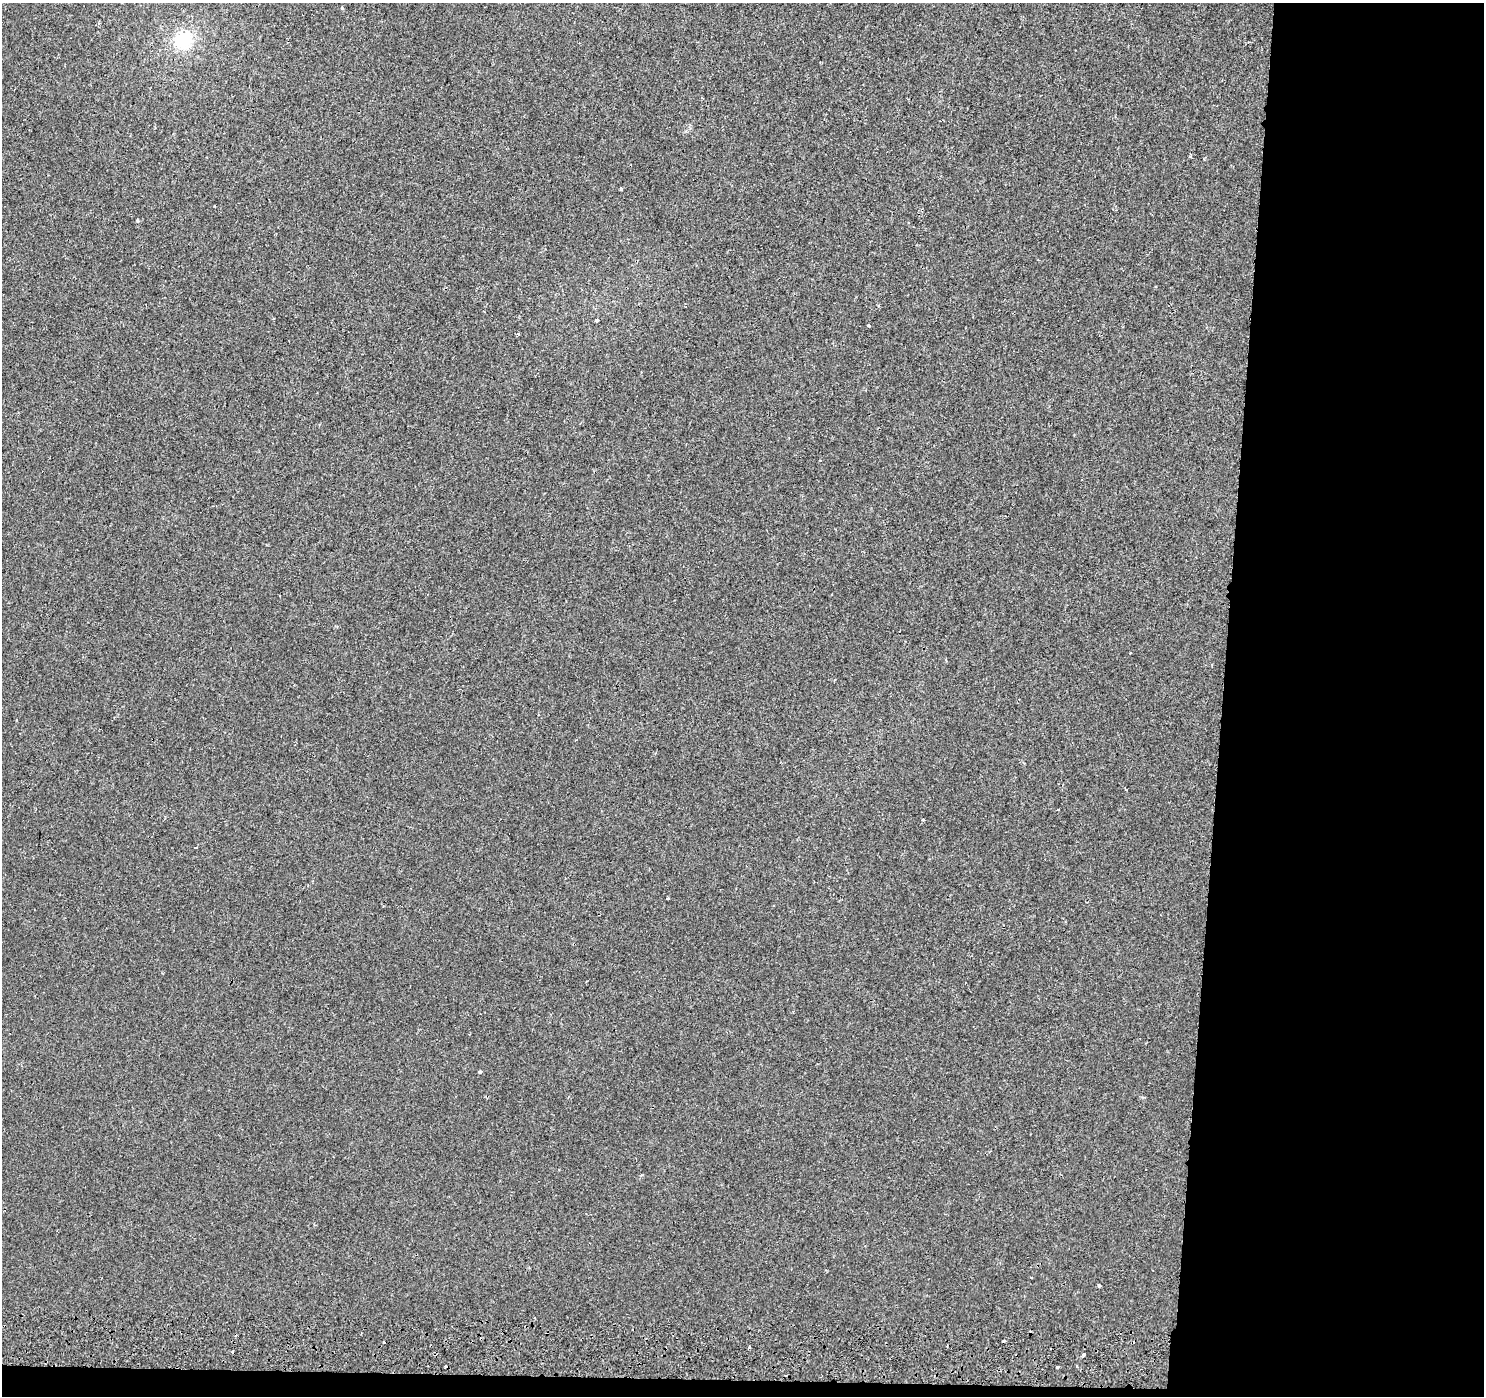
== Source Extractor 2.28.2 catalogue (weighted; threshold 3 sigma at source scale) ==
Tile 9 of 3 x 3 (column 3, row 3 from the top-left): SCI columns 2969-4450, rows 286-1679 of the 4463 x 4806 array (HDU 1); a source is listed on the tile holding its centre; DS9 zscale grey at full resolution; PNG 1486 x 1398 px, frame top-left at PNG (2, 3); no overlay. Shown black and unused: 19% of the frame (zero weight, under 2 of 3 exposures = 3% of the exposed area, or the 3 px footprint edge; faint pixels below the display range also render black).
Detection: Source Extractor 2.28.2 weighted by HDU 2 'WHT'; one run over the whole footprint, this tile lists its part. Background 5.10e-05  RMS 0.0023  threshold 0.0101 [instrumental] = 3 sigma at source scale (4.5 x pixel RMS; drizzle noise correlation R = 1.50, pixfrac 1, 0.0396/0.0396 arcsec/px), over >= 5 px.
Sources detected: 19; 4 cosmic-ray / hot-pixel residue — not listed; the other 15 listed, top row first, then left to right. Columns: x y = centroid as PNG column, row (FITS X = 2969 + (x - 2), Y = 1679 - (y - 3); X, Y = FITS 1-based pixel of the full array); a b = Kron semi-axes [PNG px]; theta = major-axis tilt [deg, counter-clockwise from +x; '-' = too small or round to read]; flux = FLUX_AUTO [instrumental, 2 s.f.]
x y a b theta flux
183 40 25 24 - 8.1
1190 157 4 3 - 0.39
620 188 4 3 - 0.25
597 320 3 3 - 0.45
869 325 3 3 - 0.31
923 820 4 3 - 0.26
196 847 4 2 - 0.3
480 1072 4 3 - 0.35
1031 1277 2 2 - 0.25
1099 1286 4 3 - 0.33
1004 1341 3 3 - 0.4
384 1343 3 3 - 0.64
749 1347 4 3 - 0.27
1083 1355 4 3 - 1.1
1058 1367 3 3 - 0.69
Unlisted compact peaks at least as high as the median listed source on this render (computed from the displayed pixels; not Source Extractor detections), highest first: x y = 137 221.